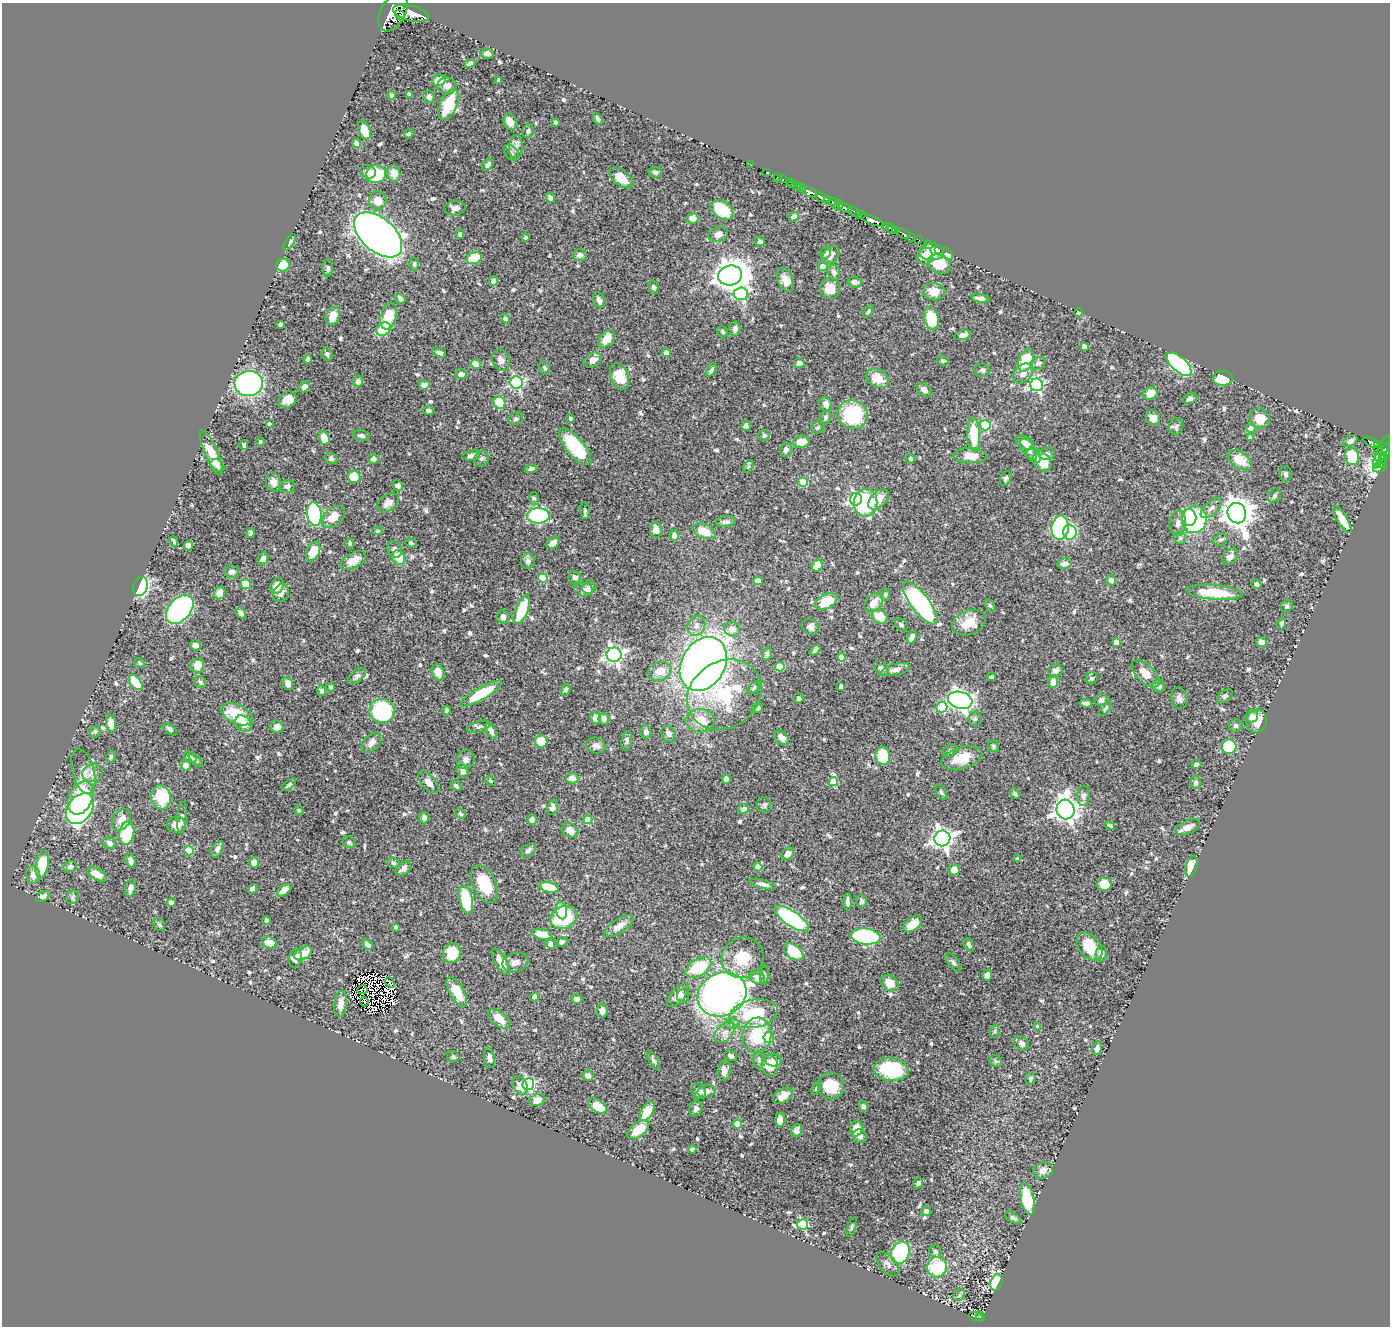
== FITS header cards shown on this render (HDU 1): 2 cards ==
NAXIS1  =                 1388
NAXIS2  =                 1324

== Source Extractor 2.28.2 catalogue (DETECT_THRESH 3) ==
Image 1388 x 1324 px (HDU 1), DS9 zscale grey, 1 PNG px = 1 image px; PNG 1392 x 1328 px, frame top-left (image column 1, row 1324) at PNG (2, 3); each listed source drawn as its Kron ellipse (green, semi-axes under 4 px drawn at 4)
Background 0.426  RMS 0.012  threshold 0.0358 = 3 sigma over >= 5 px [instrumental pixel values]
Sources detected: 686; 9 with non-positive FLUX_AUTO (blend fragments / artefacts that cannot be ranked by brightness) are neither listed nor drawn; of the other 677, the 500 brightest by FLUX_AUTO listed and drawn (177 fainter detections omitted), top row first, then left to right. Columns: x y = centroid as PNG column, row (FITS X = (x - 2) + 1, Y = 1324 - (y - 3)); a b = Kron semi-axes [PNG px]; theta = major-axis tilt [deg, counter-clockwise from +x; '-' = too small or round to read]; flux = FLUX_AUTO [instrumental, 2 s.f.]
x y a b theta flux
393 12 21 12 62 3100
411 13 18 7 -14 2100
400 15 6 2 -54 120
487 53 7 5 -7 3
470 63 5 4 - 2.9
438 80 7 5 15 11
499 80 3 3 - 1.5
447 86 9 8 - 4.7
410 94 4 3 - 1.4
391 95 4 4 - 1.8
429 97 6 5 - 2.9
448 105 16 8 66 41
598 119 6 4 -62 2
510 122 8 6 -64 7.9
556 122 3 3 - 1.4
364 130 10 5 -69 16
528 131 7 6 - 2.5
409 134 5 4 - 1.5
357 144 4 4 - 11
516 147 12 7 90 3.9
511 153 9 6 -49 2.4
750 164 3 2 - 5.9
488 165 7 4 47 2.9
368 172 8 6 -17 5.4
655 172 7 5 -8 2.1
766 172 3 2 - 8.6
394 173 8 6 -77 9.7
376 174 10 9 - 34
777 177 2 2 - 6.5
621 178 14 7 -36 17
783 179 4 2 - 7.8
790 182 3 2 - 19
793 184 2 2 - 9.7
797 186 3 3 - 18
801 188 4 3 - 31
810 192 8 4 -19 690
550 198 5 4 - 3.9
822 198 7 3 -22 350
827 199 3 2 - 88
378 200 9 8 - 8.1
834 204 7 3 -54 46
839 205 5 4 - 61
455 208 10 7 5 3.6
844 208 7 3 -19 400
722 210 13 8 -33 33
854 211 6 3 -40 180
860 214 6 4 0 170
794 217 5 4 - 3.9
693 218 6 5 - 7.2
872 220 12 4 -22 950
885 226 4 3 - 45
891 229 5 4 - 250
896 230 4 3 - 190
460 234 5 4 - 2.2
718 234 10 7 17 5.4
903 234 7 3 -28 150
378 235 28 16 -41 970
911 237 3 2 - 46
525 238 4 4 - 1.9
919 240 4 2 - 13
760 241 5 5 - 2.5
290 242 9 4 57 2.3
928 244 5 3 - 8.5
939 249 3 2 - 3.6
826 252 6 5 - 2.8
931 252 12 8 1 17
947 254 7 4 -50 11
580 255 7 6 - 3.6
831 255 11 7 54 4.9
925 256 9 7 62 8
474 258 7 6 - 26
414 264 6 4 -81 1.4
939 264 12 9 -33 23
283 265 7 6 - 22
823 267 5 4 - 11
328 268 8 5 -90 1.9
834 272 7 6 - 3.1
730 275 12 10 12 1200
785 280 12 7 -67 8.3
493 281 5 4 - 2.9
854 282 7 5 -5 4.4
653 287 6 5 - 1.8
830 289 10 10 - 12
934 292 11 8 -6 11
741 294 7 6 - 88
980 298 9 4 -10 4.6
400 299 5 4 - 2.7
599 300 8 5 -64 3.4
868 311 7 4 55 1.5
1079 313 4 3 - 2.8
333 316 9 7 70 11
389 316 14 7 76 24
505 319 5 4 - 1.9
931 319 11 7 -77 29
280 324 4 3 - 2.2
383 329 8 6 36 36
735 329 7 5 83 2.9
722 332 6 5 - 1.5
963 335 8 4 16 4.2
607 339 10 6 46 13
1084 346 4 4 - 7.1
439 353 7 4 -27 2.7
666 353 4 4 - 5.2
327 354 7 5 -67 1.9
308 359 4 4 - 2.9
501 360 11 8 -66 4.7
593 360 9 7 30 5.4
943 361 6 5 - 1.6
1026 361 11 7 68 31
799 363 5 5 - 4.2
1038 363 8 6 23 2.2
476 364 5 4 - 11
1179 364 15 7 -42 170
545 368 7 5 -73 1.6
711 370 8 4 58 2.1
982 370 8 6 -11 2.3
461 374 5 5 - 6.1
1023 374 11 8 42 6.2
619 376 14 9 -70 19
877 378 12 9 -26 14
1223 378 10 7 -3 22
358 381 6 5 - 3.2
249 383 14 12 6 170
517 383 6 6 - 150
424 385 5 4 - 4.1
1037 385 6 6 - 120
304 387 6 5 - 3.6
924 390 8 6 -39 4.4
1150 393 7 6 - 11
1190 399 7 4 21 3.1
288 400 9 7 31 6.5
499 403 6 5 - 23
826 404 7 6 - 3.8
428 410 6 4 -10 2.3
853 414 15 14 - 56
570 418 4 4 - 1.6
826 418 7 5 62 1.9
1153 418 8 6 -50 5.5
1260 418 10 9 - 15
516 419 7 6 - 1.9
269 424 3 3 - 1.6
985 425 5 5 - 59
746 426 5 4 - 2.4
1176 427 8 7 - 2.3
818 428 7 5 37 1.6
1251 428 4 4 - 8.4
974 435 17 6 -88 30
361 436 8 5 -9 2.1
764 436 6 5 - 1.7
1250 437 4 3 - 2.2
324 438 7 5 -70 11
1350 441 7 5 32 2.9
260 442 4 4 - 1.6
801 442 8 6 11 9.7
1371 442 9 3 -29 110
1025 443 10 6 -30 5.7
244 445 5 3 - 2.1
1378 445 4 3 - 38
575 447 22 9 -50 59
1028 449 12 6 -57 4.4
1377 449 3 2 - 19
786 450 7 6 - 3.8
1386 451 7 3 -86 240
1382 452 18 5 66 67
211 453 24 6 -67 17
1047 454 8 6 7 2.9
471 455 9 5 14 3.6
970 456 17 7 -2 11
1034 456 8 6 -47 2.9
1352 457 8 7 - 30
1379 457 4 3 - 76
482 458 8 7 - 2.2
910 458 5 4 - 1.6
1383 458 5 4 - 69
331 459 6 5 - 1.9
373 459 5 5 - 2.7
1240 460 13 8 -35 16
1042 461 11 8 -54 23
1381 464 5 3 - 35
218 466 7 5 -38 2.2
748 467 7 4 58 1.4
1380 467 7 4 24 19
531 469 6 4 12 2.5
1286 474 7 6 - 2.1
354 477 6 6 - 26
1006 478 8 5 65 1.8
273 482 9 7 -76 5.2
803 482 5 4 - 28
287 486 8 6 10 2.3
398 486 6 5 - 3
1274 496 7 5 58 2.3
534 498 6 5 - 1.7
856 499 6 6 - 160
878 499 12 7 47 11
388 503 12 8 36 5.4
866 503 14 11 80 56
1211 508 13 6 42 4.6
585 510 8 5 -81 1.7
1237 513 10 9 - 1200
314 514 12 7 -81 110
538 516 11 7 -1 110
333 517 13 8 42 11
1189 517 8 7 - 32
1194 519 14 12 76 93
1342 520 15 5 -59 13
726 522 10 5 5 3.5
1178 523 13 8 82 5
1060 528 12 8 85 120
656 530 8 5 -84 6.1
377 531 5 4 - 1.4
704 531 12 7 -22 16
1070 532 7 7 - 61
251 533 5 3 - 1.4
674 535 5 5 - 3.5
1180 538 6 6 - 1.9
1221 540 7 5 28 2.5
174 541 5 3 - 1.4
411 543 5 4 - 1.7
553 543 7 4 45 4.1
350 544 5 4 - 1.5
188 546 4 4 - 5.8
395 549 8 7 - 3.1
313 552 10 6 65 16
1230 557 9 6 52 4.9
263 558 6 5 - 3.3
399 558 7 6 - 15
353 560 14 7 28 9.9
528 561 7 7 - 2.7
1065 563 7 5 10 4.7
817 566 6 5 - 10
232 572 7 6 - 4.2
575 577 6 6 - 2.8
543 578 5 4 - 24
1111 580 5 5 - 4
758 581 5 4 - 7.3
246 584 5 5 - 15
1256 584 5 4 - 2.5
140 586 10 7 71 110
277 586 8 6 63 10
589 587 7 6 - 3.2
584 590 9 7 -6 4
1215 592 28 7 -5 34
220 593 6 5 - 9.6
281 593 9 7 62 4.7
885 594 6 5 - 1.5
826 601 12 7 28 22
874 603 11 7 49 10
920 603 26 9 -53 150
990 605 7 4 -62 1.5
1287 606 6 5 - 1.5
180 609 17 11 49 210
522 610 16 6 69 38
241 613 6 4 -54 2.4
503 617 7 6 - 3.4
880 617 8 6 -31 14
969 623 17 12 23 16
1281 623 6 4 79 2.1
901 625 7 5 -42 1.9
696 626 10 8 61 4.7
810 627 9 7 -34 3.4
732 629 8 7 - 6.6
912 637 6 4 67 4.9
1116 642 4 4 - 5.4
1261 642 6 5 - 3.4
196 645 6 5 - 4.2
815 650 6 4 42 1.8
767 654 7 4 83 1.8
614 655 7 7 - 280
841 657 4 4 - 11
140 663 6 4 -35 1.5
703 664 29 21 60 600
197 665 7 6 - 10
780 667 5 4 - 23
881 668 9 5 -50 2.5
896 669 15 6 14 4.6
1055 670 7 6 - 2.9
660 671 12 9 17 10
438 672 8 6 -71 8.2
1145 673 17 9 -43 10
357 676 11 5 41 2.9
991 677 4 3 - 1.5
1092 678 6 5 - 1.8
136 682 9 5 -51 23
200 682 6 5 - 1.5
1053 682 5 4 - 15
288 683 6 5 - 5.1
1159 686 6 6 - 3.2
331 687 4 3 - 1.8
841 687 4 3 - 2.7
754 688 7 4 46 1.4
566 690 6 4 72 1.9
321 691 5 4 - 2.7
481 694 23 6 29 28
724 695 39 33 35 74
1225 696 9 5 38 2.1
799 698 5 4 - 2.1
1179 698 11 8 -77 3.9
960 700 12 8 -16 390
1101 700 7 6 - 4.1
1086 703 6 4 -5 3.2
942 707 5 5 - 37
757 708 6 5 - 2.4
1105 708 8 4 54 2
446 710 5 3 - 1.8
382 711 12 12 - 100
237 714 17 9 -26 31
1252 716 6 6 - 5.1
596 718 6 5 - 6.8
604 719 6 5 - 4.7
975 719 7 6 - 2.1
700 721 14 11 0 17
1257 721 11 10 - 14
111 723 9 5 -82 9.5
244 724 9 7 -46 8.7
1236 726 7 6 - 2.3
277 727 7 6 - 3.9
479 727 12 5 18 2.2
170 729 8 4 -39 2.1
491 731 9 4 -61 3.5
95 732 6 5 - 1.5
646 732 6 5 - 3
669 734 9 7 -59 3.3
782 738 8 6 -45 5.4
541 741 6 6 - 15
627 741 9 5 81 1.9
371 743 12 7 48 5.6
596 746 9 8 - 4.4
993 746 6 5 - 1.5
1229 747 7 7 - 50
950 751 7 6 - 1.8
883 756 9 7 -82 32
111 757 6 4 80 1.5
190 757 7 5 -31 2.6
962 758 21 10 15 18
196 760 8 4 -43 1.7
466 760 10 9 - 3.5
1196 764 5 4 - 2.7
185 765 5 5 - 4.3
83 771 23 11 -75 9.3
463 771 7 5 -63 3.9
92 773 10 9 - 5
572 778 6 5 - 7.5
726 779 5 4 - 4.3
491 781 5 4 - 1.5
429 782 13 7 -47 4.9
833 782 4 4 - 27
1195 782 6 5 - 2.4
289 785 8 4 40 2.2
456 786 6 4 -38 1.7
941 792 8 4 -61 1.7
1015 794 6 4 -53 2.1
1083 796 10 6 86 3.1
161 797 12 9 -82 35
81 798 17 11 66 49
764 805 7 7 - 2
552 807 8 5 73 2.7
80 809 17 12 55 220
744 809 6 4 34 2.4
299 810 4 4 - 1.7
1066 810 10 9 - 650
461 814 6 4 -43 1.5
182 818 16 5 86 2.7
424 818 6 5 - 2.6
121 820 12 8 54 8.1
532 820 5 4 - 3
588 820 4 4 - 23
176 825 9 8 - 5.5
1110 826 5 3 - 1.5
1188 827 13 7 26 6.5
570 830 9 6 -30 6.7
127 833 12 7 80 39
942 838 8 8 - 450
349 842 7 6 - 1.9
109 843 7 5 -39 3.2
217 849 9 5 60 3.4
528 850 9 5 37 2.3
189 851 5 4 - 29
788 854 7 5 48 6.5
1017 859 4 4 - 1.9
131 861 7 4 -75 3.4
254 862 5 5 - 6.4
393 863 6 5 - 2.1
42 864 13 6 80 24
1191 866 10 5 73 16
70 867 7 5 16 2.8
758 867 4 4 - 11
403 868 9 5 44 3.8
954 870 6 6 - 6.7
97 874 10 5 -30 9.5
33 875 9 7 -84 6
484 884 20 11 -64 28
763 884 13 4 -14 3.5
1105 884 7 7 - 9.9
549 887 9 5 -12 25
130 888 9 5 77 3.7
252 889 5 4 - 2.8
284 890 8 5 37 6.3
43 897 7 4 27 3.5
73 897 7 6 - 1.5
466 899 14 6 -79 37
861 901 6 5 - 2.3
847 902 8 3 -88 3.1
171 903 5 4 - 3.1
562 910 9 5 -79 8.6
564 917 14 11 24 54
792 919 20 7 -34 120
266 920 4 4 - 1.7
159 924 7 5 -54 1.7
913 924 11 6 38 14
619 926 17 7 33 7.2
396 927 4 3 - 1.8
542 934 10 5 -13 14
866 936 15 8 -6 110
562 942 6 5 - 1.9
269 943 7 5 -21 11
367 944 6 4 -41 3.4
550 944 4 4 - 9.1
969 945 7 4 -58 1.8
1089 947 16 10 -53 22
794 952 11 6 -37 32
303 953 9 6 31 12
452 953 10 9 - 18
1101 954 7 5 85 5.3
295 958 9 6 78 5.6
743 958 21 20 - 25
501 962 15 6 -60 9.6
515 962 13 9 15 5.5
953 962 11 5 -52 2.1
698 967 14 8 30 38
764 975 10 4 88 1.5
987 975 6 5 - 3.2
757 977 8 6 -35 5.9
390 982 5 3 - 2
890 983 10 7 -34 11
362 990 5 2 - 1.4
457 992 16 7 -61 20
722 994 25 21 26 480
678 995 14 7 48 5.7
683 996 6 6 - 2.7
535 997 4 4 - 12
577 999 5 4 - 5.3
364 1001 5 3 - 2.8
341 1004 13 6 84 5.7
602 1010 7 5 -83 5
754 1014 24 14 10 48
499 1019 13 7 -40 12
732 1023 7 5 2 2
1038 1027 4 4 - 1.5
995 1031 7 4 71 1.4
725 1032 12 7 46 5.2
757 1035 18 14 81 35
769 1037 5 5 - 36
1022 1043 8 6 -43 3.2
1097 1048 7 5 80 3.2
731 1056 6 5 - 2.5
453 1057 6 5 - 2.2
489 1058 10 5 -82 3
653 1060 10 4 -60 2.1
759 1060 9 5 -85 2
773 1060 8 6 -9 6.4
996 1061 7 5 -44 1.5
770 1066 10 8 -78 16
891 1069 17 11 -5 60
724 1071 10 6 81 5.2
588 1075 6 5 - 3.7
1030 1079 6 5 - 1.8
528 1084 6 6 - 96
520 1085 10 7 -57 8.1
831 1086 13 13 - 28
816 1088 7 4 69 1.4
699 1091 8 7 - 3.5
707 1091 9 6 13 3.8
783 1096 11 6 33 7.6
537 1100 8 6 19 7.6
597 1106 10 6 -35 20
863 1106 6 4 -71 2.1
696 1108 8 6 66 3
647 1111 11 6 59 18
780 1120 7 5 -87 10
737 1124 4 4 - 19
856 1129 8 6 75 12
638 1130 13 7 38 19
797 1130 7 5 71 4.7
860 1136 7 6 - 3.4
692 1149 4 4 - 2.2
1043 1170 10 8 26 5.4
918 1183 5 5 - 2
1027 1199 16 6 -77 35
926 1211 5 5 - 2
1013 1218 9 5 -32 2.1
802 1224 6 5 - 59
852 1227 10 4 72 1.8
935 1251 6 5 - 2
900 1253 12 9 66 96
888 1264 15 8 -49 4.2
937 1267 10 10 - 47
996 1282 8 6 72 68
959 1295 6 5 - 1.6
976 1316 7 3 -16 67
980 1317 5 4 - 47
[177 fainter detections neither listed nor drawn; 9 non-positive-flux detections neither listed nor drawn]